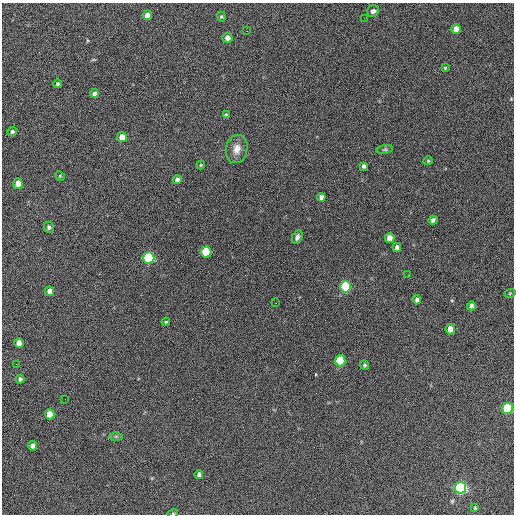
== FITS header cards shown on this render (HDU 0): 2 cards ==
NAXIS1  =                  512 / Axis length
NAXIS2  =                  512 / Axis length

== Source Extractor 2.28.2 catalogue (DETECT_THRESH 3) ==
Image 512 x 512 px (HDU 0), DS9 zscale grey, 1 PNG px = 1 image px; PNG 516 x 516 px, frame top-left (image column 1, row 512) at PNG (2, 3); each listed source drawn as its Kron ellipse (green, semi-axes under 4 px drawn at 4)
Background 590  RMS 26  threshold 78.6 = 3 sigma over >= 5 px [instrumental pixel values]
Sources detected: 52; all 52 listed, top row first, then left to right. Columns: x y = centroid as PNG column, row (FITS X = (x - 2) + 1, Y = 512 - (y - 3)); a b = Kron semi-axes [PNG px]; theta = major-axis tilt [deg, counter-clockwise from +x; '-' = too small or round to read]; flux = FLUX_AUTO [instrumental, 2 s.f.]
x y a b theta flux
373 11 6 6 - 5400
147 15 5 4 - 13000
221 17 5 4 - 2200
364 18 2 2 - 1300
456 29 5 5 - 15000
247 31 3 2 - 1700
227 38 5 5 - 9800
445 68 4 4 - 1900
58 84 4 4 - 2800
94 94 4 4 - 5700
226 115 4 4 - 3700
12 132 5 4 - 3400
122 137 5 5 - 27000
237 149 14 10 79 17000
385 150 8 4 8 3300
428 161 4 4 - 1800
201 165 4 4 - 1800
364 166 4 3 - 3900
60 176 5 4 - 1800
177 180 4 4 - 8700
18 184 5 5 - 25000
321 197 4 4 - 6300
433 220 4 4 - 4200
49 227 5 5 - 3800
297 237 7 5 65 5600
390 238 5 5 - 26000
397 247 4 4 - 8900
206 252 5 5 - 110000
149 258 5 5 - 320000
408 275 2 2 - 950
345 287 5 5 - 240000
49 291 5 4 - 12000
510 293 6 3 19 1700
417 300 4 4 - 6300
276 303 2 2 - 1100
471 306 4 4 - 9400
166 322 4 3 - 1900
450 329 5 5 - 25000
19 343 5 4 - 20000
340 361 5 5 - 110000
16 364 2 2 - 1000
364 365 4 4 - 2800
20 379 4 4 - 3900
65 399 2 2 - 860
508 408 5 5 - 160000
50 414 5 5 - 34000
116 436 7 4 -1 2700
33 446 5 4 - 9600
199 474 4 4 - 5000
461 488 6 5 - 520000
475 508 4 4 - 1800
173 513 5 3 - 1500
At the frame edge (FLAGS 8, measured only in part): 1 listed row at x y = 173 513